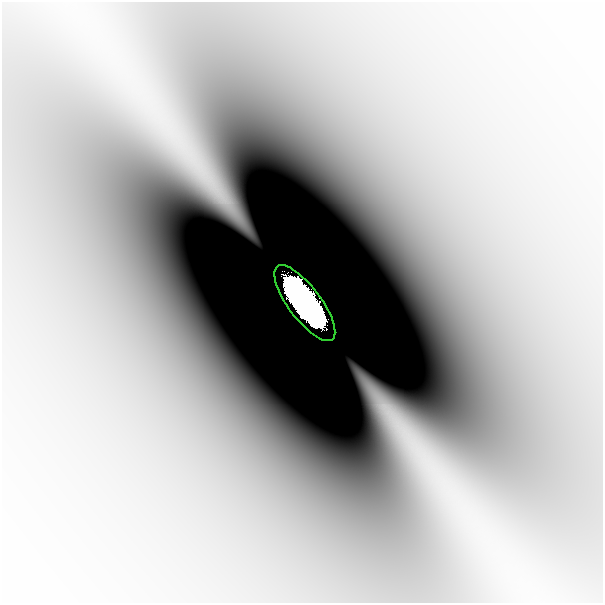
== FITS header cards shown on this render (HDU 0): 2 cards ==
NAXIS1  =                  601
NAXIS2  =                  601

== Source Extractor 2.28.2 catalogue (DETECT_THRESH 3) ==
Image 601 x 601 px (HDU 0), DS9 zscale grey, 1 PNG px = 1 image px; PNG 605 x 605 px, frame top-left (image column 1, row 601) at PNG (2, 2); each listed source drawn as its Kron ellipse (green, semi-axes under 4 px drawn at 4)
Background -1.35e-08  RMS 2.9e-09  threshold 8.70e-09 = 3 sigma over >= 5 px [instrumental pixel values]
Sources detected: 3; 2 with non-positive FLUX_AUTO (blend fragments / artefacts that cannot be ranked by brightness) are neither listed nor drawn; the other 1 listed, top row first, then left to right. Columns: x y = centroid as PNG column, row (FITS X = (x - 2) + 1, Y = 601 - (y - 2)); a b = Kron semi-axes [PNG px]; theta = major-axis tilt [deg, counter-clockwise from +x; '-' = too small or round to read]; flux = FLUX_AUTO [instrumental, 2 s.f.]
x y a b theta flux
305 303 46 16 -53 50
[2 non-positive-flux detections neither listed nor drawn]